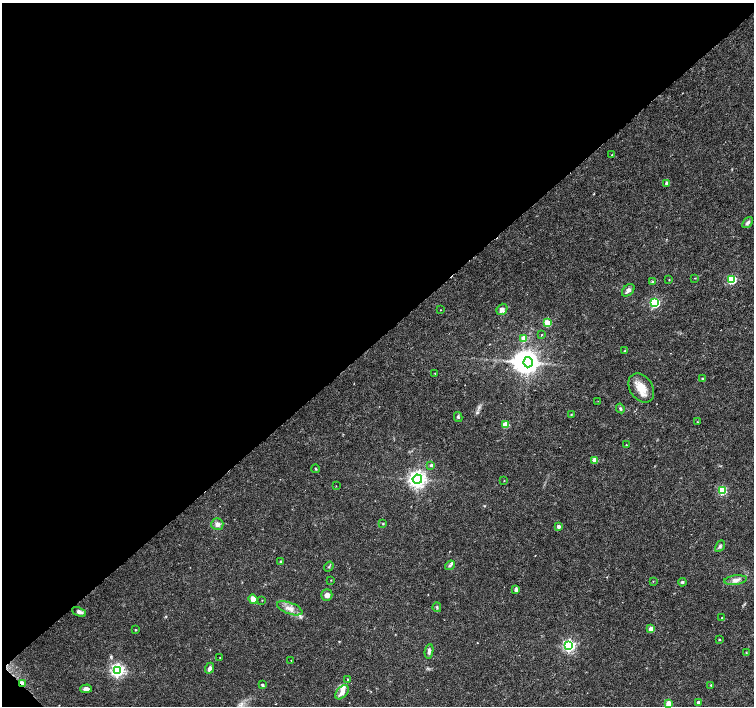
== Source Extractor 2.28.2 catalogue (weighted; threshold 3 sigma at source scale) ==
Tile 5 of 4 x 4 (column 1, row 2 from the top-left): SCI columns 10-1513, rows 3033-4440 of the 6027 x 6001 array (HDU 1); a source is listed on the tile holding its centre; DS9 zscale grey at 2 x 2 block average (1 PNG px = mean of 2 x 2 image px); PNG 756 x 708 px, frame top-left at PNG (2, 3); each listed source drawn as its Kron ellipse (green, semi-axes under 4 px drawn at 4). Shown black and unused: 48% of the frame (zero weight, under 3 of 6 exposures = <1% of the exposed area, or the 3 px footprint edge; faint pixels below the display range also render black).
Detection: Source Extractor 2.28.2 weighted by HDU 2 'WHT'; one run over the whole footprint, this tile lists its part. Background 0.0188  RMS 0.0016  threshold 0.00671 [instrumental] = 3 sigma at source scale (4.09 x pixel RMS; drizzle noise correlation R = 1.36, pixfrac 0.8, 0.0396/0.0396 arcsec/px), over >= 5 px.
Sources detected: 74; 1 inside a brighter object's white glare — neither listed nor drawn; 3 inside a brighter listed object's ellipse — not listed separately; the other 70 listed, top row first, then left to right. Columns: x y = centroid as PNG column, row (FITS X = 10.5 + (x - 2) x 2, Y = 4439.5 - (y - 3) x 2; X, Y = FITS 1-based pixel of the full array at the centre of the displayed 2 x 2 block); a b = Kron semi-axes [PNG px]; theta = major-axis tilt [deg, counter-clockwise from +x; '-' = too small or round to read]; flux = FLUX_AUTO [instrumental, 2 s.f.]
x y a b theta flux
612 155 2 2 - 0.18
667 183 3 2 - 1.8
748 222 6 4 51 0.87
695 278 3 2 - 0.15
732 279 3 3 - 28
669 280 3 2 - 0.15
652 282 3 3 - 0.34
628 290 7 5 44 1.3
655 303 3 3 - 31
502 309 6 5 - 1.4
440 310 2 2 - 0.2
548 323 3 3 - 14
541 335 2 2 - 0.22
524 338 3 3 - 6.4
625 351 2 2 - 0.34
528 362 5 4 - 250
435 373 2 2 - 0.27
702 379 2 2 - 0.59
641 388 16 11 -55 5.7
598 401 2 2 - 0.21
620 408 5 3 - 0.51
571 415 3 2 - 0.27
458 417 5 3 - 0.46
697 422 3 2 - 0.24
505 425 3 3 - 8
626 445 2 2 - 0.26
595 460 3 3 - 6.9
431 465 3 3 - 0.61
316 469 4 3 - 0.36
417 479 4 4 - 170
504 481 2 2 - 0.18
336 486 2 2 - 0.17
722 490 3 3 - 19
217 524 6 6 - 1.6
383 524 3 3 - 0.33
558 526 3 3 - 1.3
720 546 6 3 60 0.69
280 562 3 3 - 0.47
450 565 5 3 - 0.72
329 567 5 2 - 0.35
331 580 2 2 - 0.16
736 580 11 4 7 1.8
653 581 3 2 - 0.17
682 582 4 3 - 0.58
516 590 3 3 - 1.9
327 595 6 5 - 1.8
253 599 5 4 - 4
262 600 2 2 - 0.15
437 607 5 3 - 0.46
290 608 13 5 -20 2.5
79 612 7 4 -24 1.3
722 618 2 2 - 0.17
651 629 3 3 - 3.8
135 630 2 2 - 0.26
719 640 2 2 - 0.34
569 646 4 4 - 63
429 651 7 3 81 1.2
746 653 3 3 - 0.29
220 657 3 2 - 0.16
291 660 2 2 - 0.18
209 668 6 4 66 1.4
118 670 4 4 - 85
348 679 3 3 - 0.28
22 683 4 2 - 4
262 685 4 3 - 0.5
711 685 3 3 - 0.31
86 689 6 4 1 1.6
342 692 8 5 50 2
699 702 2 2 - 1.5
668 703 3 3 - 7.8
Overlapping masked pixels (flux is a lower limit): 1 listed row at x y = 22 683
Diffuse or blended objects may show on this block-average render without a row.